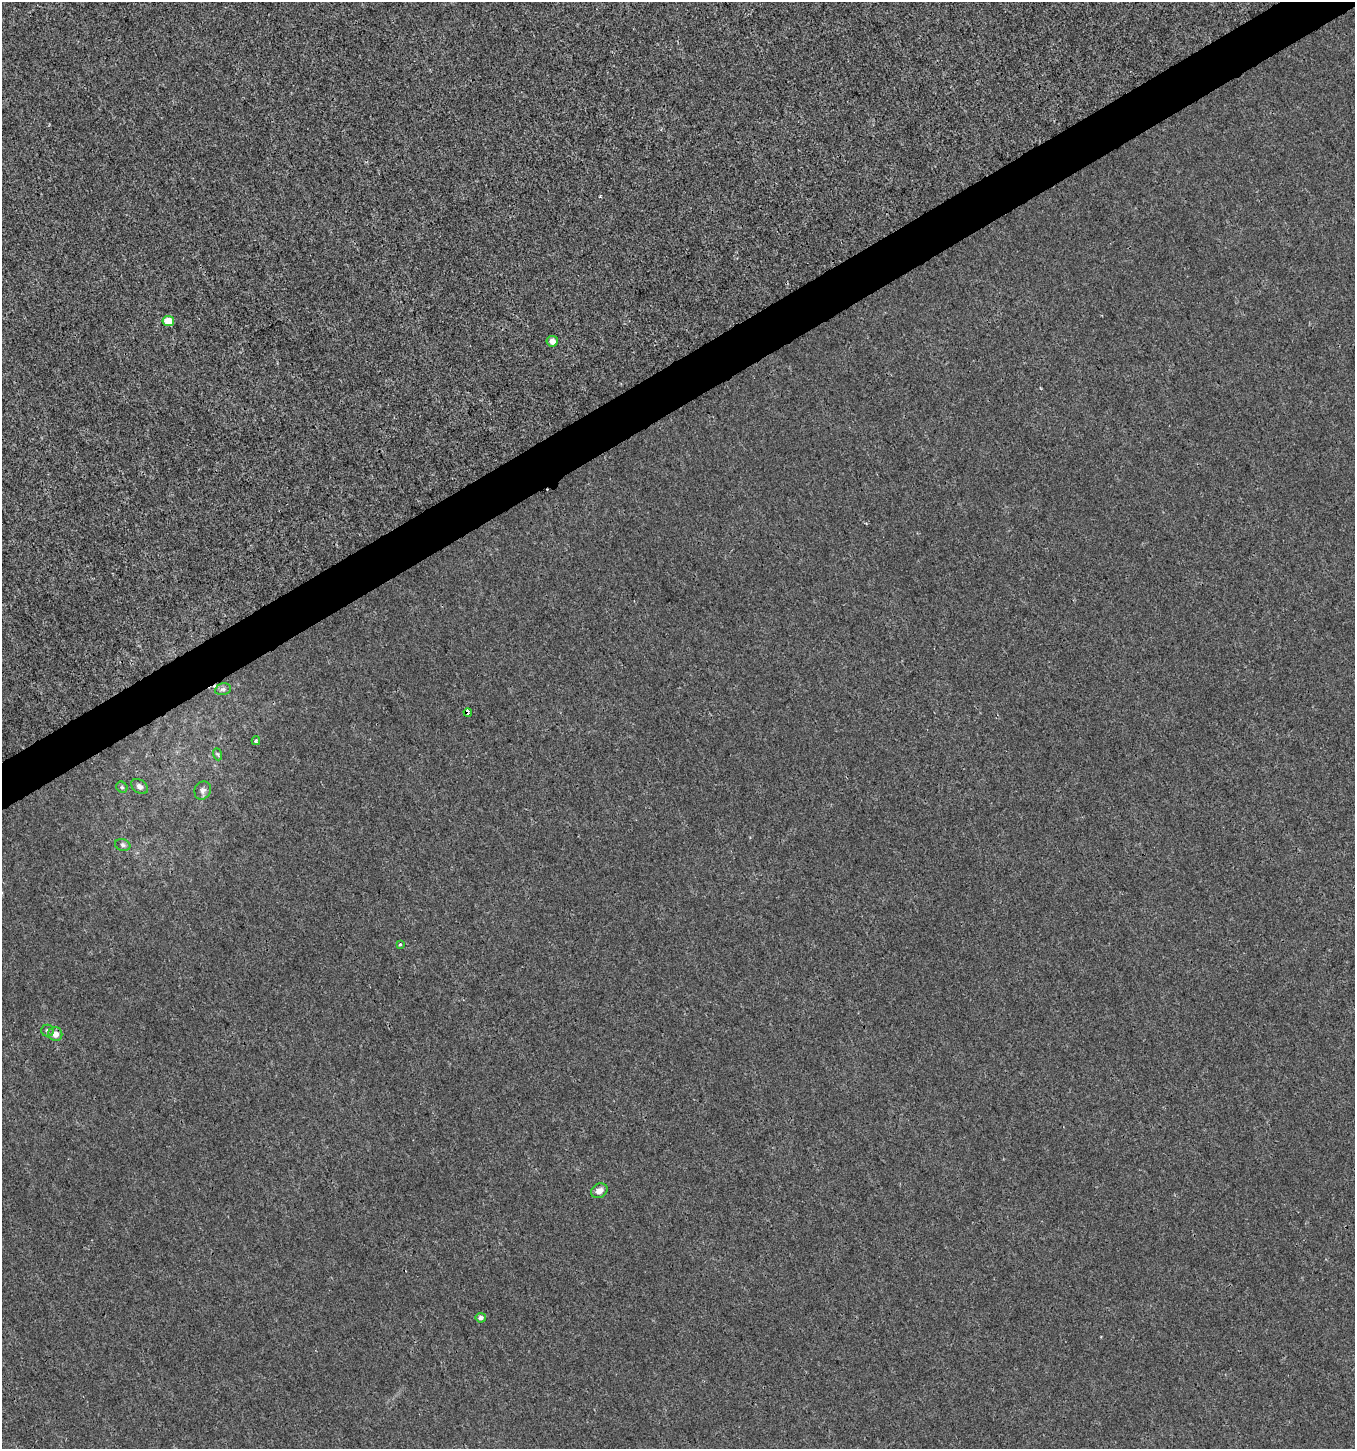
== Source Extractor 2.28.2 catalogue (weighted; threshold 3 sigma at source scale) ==
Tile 10 of 4 x 4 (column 2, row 3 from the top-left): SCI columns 1525-2877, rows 1448-2894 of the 5687 x 5806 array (HDU 1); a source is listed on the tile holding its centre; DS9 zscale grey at full resolution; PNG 1357 x 1451 px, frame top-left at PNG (2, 2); each listed source drawn as its Kron ellipse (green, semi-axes under 4 px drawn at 4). Shown black and unused: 3% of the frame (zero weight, under 3 of 4 exposures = <1% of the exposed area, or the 3 px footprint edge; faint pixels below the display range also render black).
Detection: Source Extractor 2.28.2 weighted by HDU 2 'WHT'; one run over the whole footprint, this tile lists its part. Background -4.14e-04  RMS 0.0016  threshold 0.00731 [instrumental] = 3 sigma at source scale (4.5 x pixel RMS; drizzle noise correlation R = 1.50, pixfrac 1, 0.0396/0.0396 arcsec/px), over >= 5 px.
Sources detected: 17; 2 cosmic-ray / hot-pixel residue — neither listed nor drawn; the other 15 listed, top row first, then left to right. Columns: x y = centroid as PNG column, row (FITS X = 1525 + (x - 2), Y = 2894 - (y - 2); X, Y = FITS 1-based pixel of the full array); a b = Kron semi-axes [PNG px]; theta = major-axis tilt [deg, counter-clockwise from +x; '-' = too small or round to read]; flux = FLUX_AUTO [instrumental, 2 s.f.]
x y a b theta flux
168 321 6 5 - 3
552 341 6 5 - 1.1
223 689 8 6 11 0.43
468 712 4 3 - 1.5
256 741 4 3 - 0.25
217 754 6 4 -69 0.23
140 786 9 6 -38 0.55
122 787 6 5 - 0.26
203 790 9 8 - 0.58
123 845 8 5 -17 0.36
400 944 4 3 - 0.19
47 1030 6 6 - 0.36
55 1034 7 7 - 1.2
599 1191 9 7 27 0.92
481 1318 5 5 - 0.42
Overlapping masked pixels (flux is a lower limit): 1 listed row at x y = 468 712